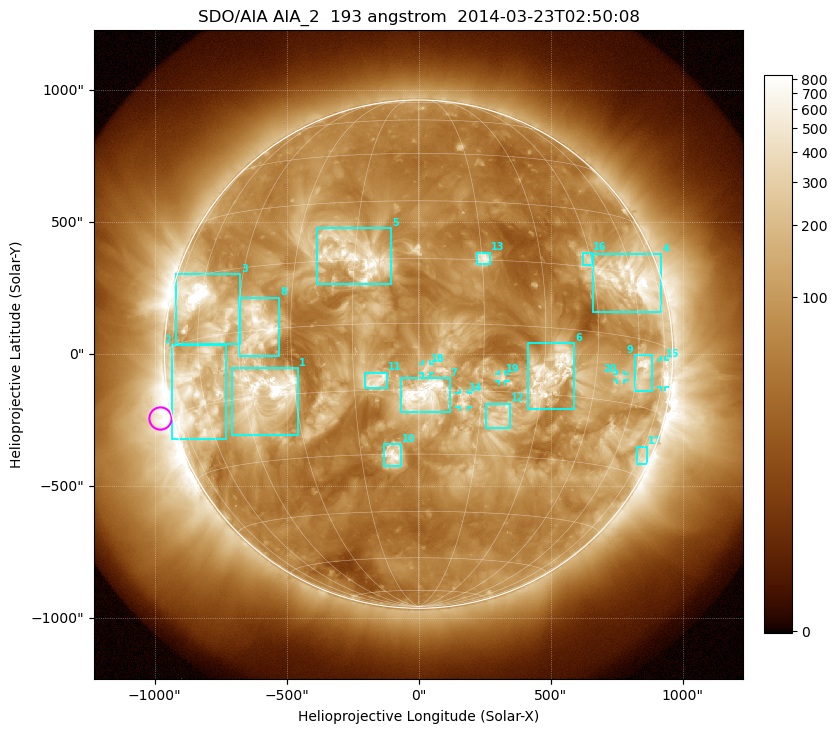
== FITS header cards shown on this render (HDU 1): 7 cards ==
TELESCOP= 'SDO/AIA'
INSTRUME= 'AIA_2'
WAVELNTH=                  193
WAVEUNIT= 'angstrom'
DATE-OBS= '2014-03-23T02:50:08.98'
CTYPE1  = 'HPLN-TAN'
CTYPE2  = 'HPLT-TAN'

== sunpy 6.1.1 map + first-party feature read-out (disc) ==
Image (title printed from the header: SDO/AIA AIA_2  193 angstrom  2014-03-23T02:50:08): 1024 x 1024 px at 2.4 arcsec/px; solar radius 963 arcsec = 401 px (full disc in frame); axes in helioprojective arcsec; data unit not stated in the header (colour bar unlabelled)
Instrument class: DISC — disc imager (sunpy class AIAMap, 193 A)
Bright regions (active regions / flare kernels): reference = the median radial profile (limb darkening/brightening removed); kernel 9 px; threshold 5 sigma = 205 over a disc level ~72.3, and >= 1.15x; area >= 12 px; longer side >= 10 px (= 24 arcsec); searched inside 0.97 R_sun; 22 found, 20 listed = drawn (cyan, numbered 1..; 5 of them under ~33 arcsec drawn as corner ticks so the feature stays visible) (cap 20 boxes per figure: the strongest are kept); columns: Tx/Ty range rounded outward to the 5 arcsec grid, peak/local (2 s.f.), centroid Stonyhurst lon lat
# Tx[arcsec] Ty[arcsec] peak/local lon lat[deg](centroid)
1 -705..-455 -310..-50 41 -39 -14
2 -935..-730 -325..35 7.3 -64 -13
3 -920..-675 35..305 25 -59 +7
4 660..920 155..380 13 +60 +13
5 -390..-100 265..480 9.1 -15 +16
6 415..590 -210..40 8 +32 -10
7 -65..120 -220..-90 7.6 +1 -16
8 -680..-525 -10..215 9.9 -39 +1
9 815..885 -140..-5 9.8 +63 -7
10 -135..-65 -425..-340 8 -6 -30
11 -205..-120 -130..-70 4.4 -10 -13
12 255..350 -280..-185 4.5 +20 -21
13 220..270 340..385 7.1 +15 +15
14 155..190 -200..-145 4 +11 -17
15 920..935 -125..-20 6.5 +75 -6
16 620..660 335..385 4.7 +44 +17
17 825..865 -415..-350 4.2 +76 -26
18 15..45 -75..-35 3.6 +2 -10
19 305..330 -100..-75 4.4 +20 -12
20 750..780 -100..-75 4.9 +54 -9
Off-limb structures (1.02-1.3 R_sun): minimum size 162 px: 2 found; the strongest spans PA ~55..145 deg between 1.02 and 1.3 R_sun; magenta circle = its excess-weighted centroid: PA ~105 deg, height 1.05 R_sun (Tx ~-980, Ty ~-245 arcsec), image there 5.2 x the reference